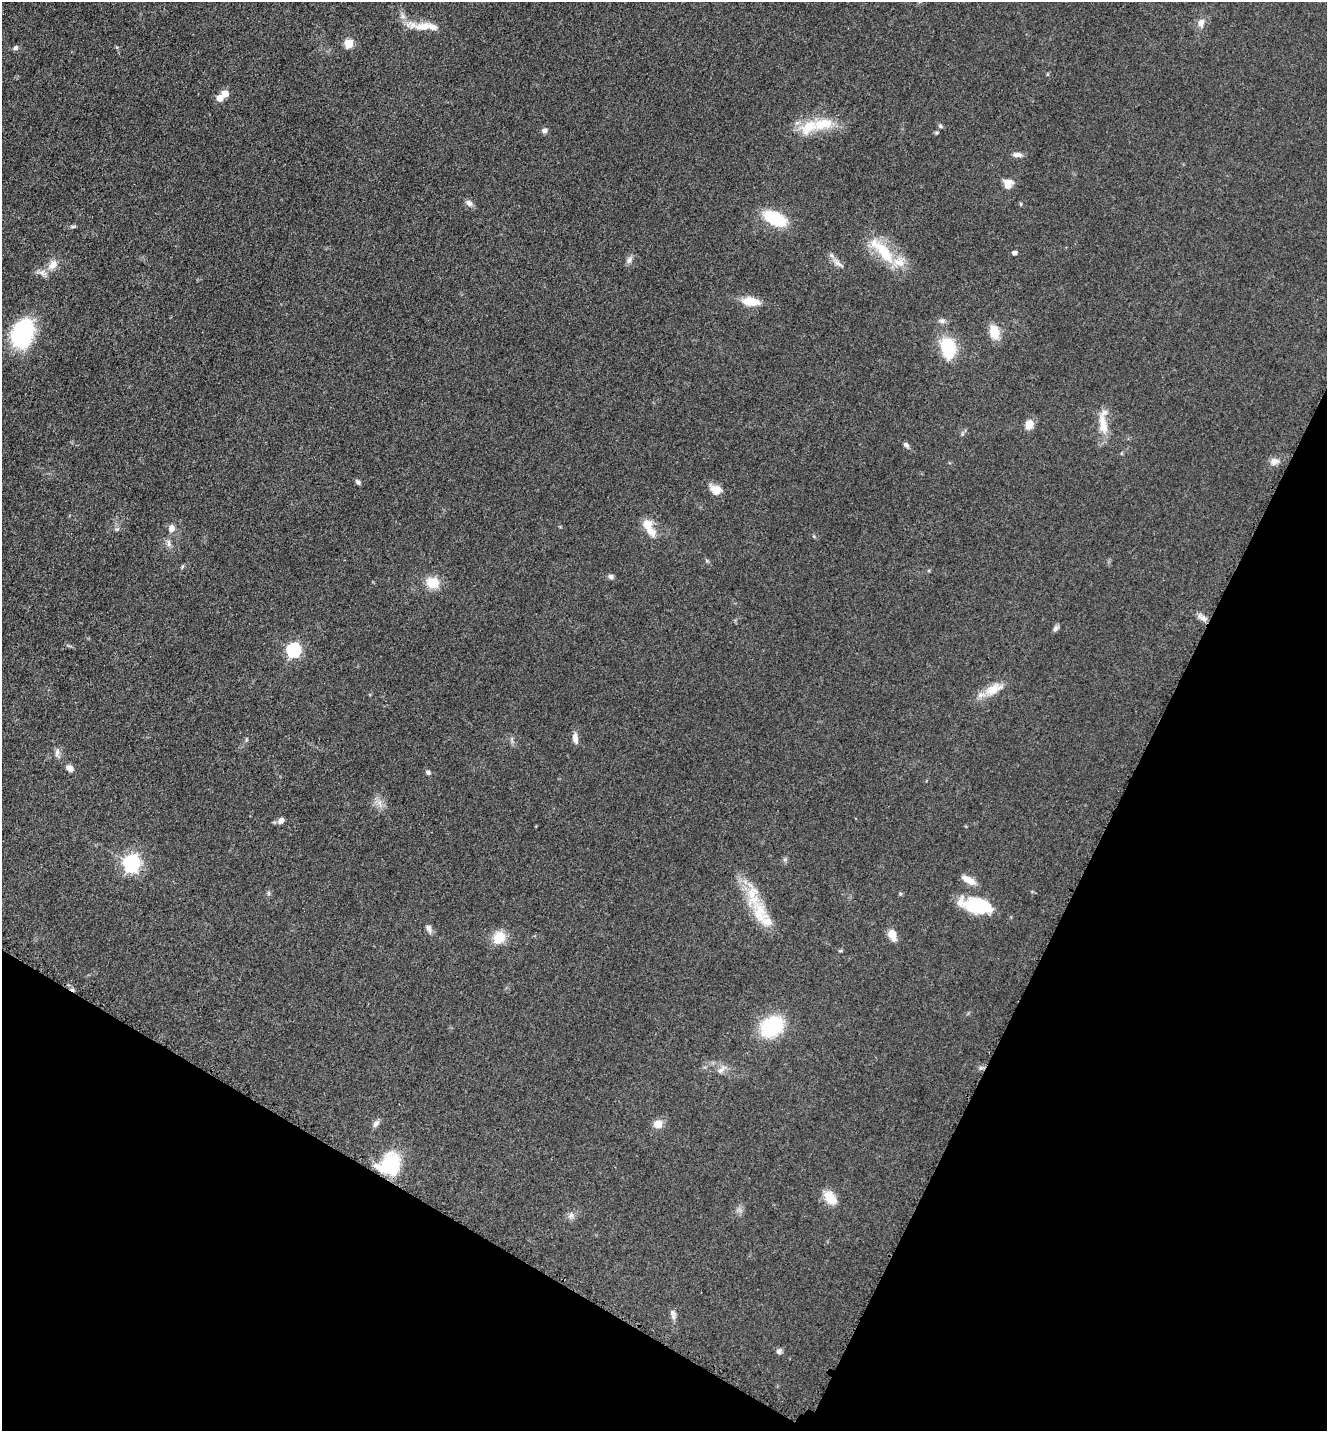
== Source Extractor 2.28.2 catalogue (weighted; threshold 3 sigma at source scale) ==
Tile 15 of 4 x 4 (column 3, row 4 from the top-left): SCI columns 2949-4273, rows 42-1470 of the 5806 x 5775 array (HDU 1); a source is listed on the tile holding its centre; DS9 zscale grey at full resolution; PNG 1329 x 1433 px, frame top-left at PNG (2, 2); no overlay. Shown black and unused: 25% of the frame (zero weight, under 3 of 5 exposures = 4% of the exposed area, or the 3 px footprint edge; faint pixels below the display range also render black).
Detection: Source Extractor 2.28.2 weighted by HDU 2 'WHT'; one run over the whole footprint, this tile lists its part. Background 0.0636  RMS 0.006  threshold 0.027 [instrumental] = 3 sigma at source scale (4.5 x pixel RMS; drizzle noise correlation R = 1.50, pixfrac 1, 0.05/0.05 arcsec/px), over >= 5 px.
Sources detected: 79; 7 inside a brighter listed object's ellipse — not listed separately; the other 72 listed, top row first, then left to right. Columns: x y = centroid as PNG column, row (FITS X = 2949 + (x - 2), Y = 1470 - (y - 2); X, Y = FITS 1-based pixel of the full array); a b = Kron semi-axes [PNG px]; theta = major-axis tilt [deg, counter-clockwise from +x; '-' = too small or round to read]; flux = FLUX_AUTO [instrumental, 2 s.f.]
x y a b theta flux
403 16 9 7 -72 2.6
1201 23 10 8 79 3.7
424 26 25 11 6 10
349 44 5 5 - 27
15 48 7 6 - 1.6
225 94 5 5 - 9.6
220 98 5 5 - 8.2
823 124 34 16 12 18
940 126 6 5 - 0.96
545 131 7 6 - 2.1
936 133 5 4 - 0.82
1017 155 13 6 -4 2.7
1008 184 11 11 - 5.2
469 203 9 7 -39 2.8
1021 204 5 3 - 0.65
775 218 16 8 -28 44
73 226 6 4 1 0.94
884 252 39 15 -50 25
1014 253 4 4 - 2.5
629 260 11 7 58 2.3
838 263 18 7 -43 3.8
53 265 15 11 52 5.6
750 302 20 9 -7 11
942 321 9 7 -8 2
994 332 16 11 -82 10
22 333 27 19 72 66
948 347 23 15 -80 27
1029 424 10 8 74 6.6
1103 425 30 10 -78 10
906 445 8 5 -46 1.7
1274 461 12 9 22 3.6
358 482 7 5 -44 1.4
716 490 14 10 -29 6.6
649 527 23 10 -61 9.9
171 528 8 7 - 3.9
117 529 7 5 42 1.2
168 543 12 4 -90 2.1
182 566 7 4 70 0.78
611 577 6 5 - 1.9
433 583 13 11 -11 12
1203 618 15 6 -31 3.3
1056 628 9 6 48 1.6
293 650 6 6 - 98
994 689 26 13 28 11
575 738 14 6 -83 3.6
246 740 6 4 72 0.7
57 752 13 6 78 2.2
70 768 9 6 -39 3.8
428 772 5 5 - 1.7
380 803 10 4 -77 2.3
281 821 8 7 - 2.2
785 859 6 6 - 1.1
131 863 7 7 - 190
969 880 16 6 -28 7
268 893 6 4 -89 0.95
900 894 5 5 - 0.76
753 896 36 17 -85 18
978 906 33 17 -14 29
767 922 16 13 -8 6.5
428 928 10 6 -55 2.5
892 935 11 7 -68 7.5
499 938 16 13 56 11
840 951 6 3 18 0.67
772 1026 17 14 32 55
722 1069 17 5 45 2.6
376 1124 11 7 49 2.2
658 1124 9 8 - 6.8
389 1164 28 23 39 31
830 1198 18 11 -51 9.8
571 1216 9 6 48 2.3
673 1314 13 7 -78 2.6
779 1351 7 7 - 1.8
Overlapping masked pixels (flux is a lower limit): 1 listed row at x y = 389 1164
Isophote crosses this tile's border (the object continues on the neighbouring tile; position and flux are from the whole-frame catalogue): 1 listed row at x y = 22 333